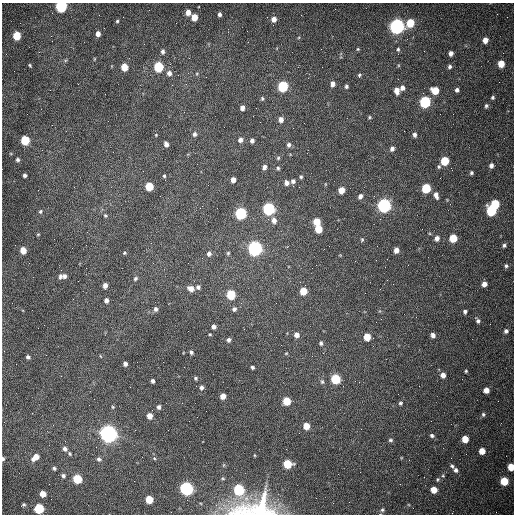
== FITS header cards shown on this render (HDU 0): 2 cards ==
NAXIS1  =                  512 /fastest changing axis
NAXIS2  =                  512 /next to fastest changing axis

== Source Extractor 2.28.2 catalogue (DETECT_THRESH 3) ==
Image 512 x 512 px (HDU 0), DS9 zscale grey, 1 PNG px = 1 image px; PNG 516 x 516 px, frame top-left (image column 1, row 512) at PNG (2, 3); no overlay
Background 1530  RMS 23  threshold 70.1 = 3 sigma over >= 5 px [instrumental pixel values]
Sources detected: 169; all 169 listed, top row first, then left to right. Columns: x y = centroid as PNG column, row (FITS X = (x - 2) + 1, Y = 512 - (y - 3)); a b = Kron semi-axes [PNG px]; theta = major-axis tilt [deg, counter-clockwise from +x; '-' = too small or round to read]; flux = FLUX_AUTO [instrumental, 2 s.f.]
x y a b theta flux
61 6 6 5 - 2.2e+05
188 12 6 5 - 1.0e+04
219 14 4 4 - 4.5e+03
194 17 5 5 - 2.2e+04
274 19 6 5 - 8.8e+03
117 21 4 4 - 2.1e+03
410 23 6 5 - 4.7e+04
397 26 6 6 - 7.2e+05
98 34 5 4 - 8.4e+03
17 35 6 5 - 4.4e+04
51 36 2 2 - 1.0e+03
485 40 5 5 - 1.2e+04
358 49 4 4 - 1.7e+03
398 49 5 4 - 2.5e+03
163 51 6 5 - 4.1e+03
451 53 5 4 - 6.3e+03
94 59 5 3 - 1.3e+03
501 64 6 5 - 2.4e+04
30 65 4 3 - 1.9e+03
124 67 5 5 - 2.6e+04
158 67 6 5 - 9.7e+04
450 67 5 5 - 3.6e+03
169 73 6 6 - 6.8e+03
359 75 5 4 - 2.4e+03
332 84 6 5 - 7.8e+03
283 86 6 5 - 1.3e+05
346 86 5 4 - 3.2e+03
402 88 6 5 - 6.7e+03
435 90 6 5 - 3.2e+04
457 90 4 4 - 4.8e+03
397 91 6 4 -80 1.1e+04
105 94 2 2 - 8.6e+02
493 97 5 4 - 2.8e+03
262 99 5 5 - 2.4e+03
425 102 6 6 - 2.0e+05
486 106 6 5 - 3.1e+03
242 108 4 4 - 7.3e+03
369 117 5 4 - 1.9e+03
281 119 6 5 - 8.0e+03
293 128 2 2 - 6.9e+02
194 134 6 5 - 4.1e+03
414 134 5 4 - 4.4e+03
156 135 4 3 - 1.2e+03
25 140 6 5 - 7.0e+04
240 140 6 5 - 5.4e+03
252 141 4 4 - 5.2e+03
166 144 5 4 - 6.5e+03
289 145 6 5 - 4.4e+03
392 149 4 4 - 5.1e+03
278 158 5 5 - 2.1e+03
17 160 5 4 - 3.1e+03
445 161 6 5 - 5.8e+04
491 165 5 5 - 5.5e+03
264 167 5 5 - 5.3e+03
439 167 5 5 - 2.6e+03
278 168 5 4 - 2.3e+03
471 173 4 4 - 2.8e+03
25 175 4 3 - 3.4e+03
164 176 3 3 - 1.9e+03
301 177 4 3 - 2.3e+03
233 180 5 4 - 1.0e+04
293 181 5 5 - 4.3e+03
287 183 5 5 - 6.6e+03
149 186 5 5 - 5.9e+04
426 188 6 5 - 8.7e+04
341 190 5 5 - 1.9e+04
436 195 8 5 -78 6.9e+03
360 196 6 4 59 5.1e+03
495 204 5 5 - 7.1e+04
384 206 6 6 - 4.4e+05
269 209 6 6 - 2.6e+05
40 211 6 5 - 2.6e+03
491 211 6 6 - 1.2e+05
241 213 6 5 - 2.0e+05
105 215 6 5 - 2.4e+03
274 220 7 6 - 8.2e+03
317 221 5 5 - 2.7e+04
318 229 6 5 - 3.4e+04
38 234 5 3 - 1.4e+03
437 238 5 5 - 7.8e+03
453 238 5 5 - 4.8e+04
362 240 5 4 - 1.9e+03
504 245 5 4 - 3.3e+03
255 248 6 6 - 5.4e+05
23 250 5 5 - 2.2e+04
396 250 5 4 - 9.1e+03
124 253 4 3 - 1.8e+03
228 253 5 5 - 2.2e+03
209 254 6 5 - 4.8e+03
506 266 5 4 - 3.6e+03
60 276 7 4 76 4.4e+03
64 276 6 5 - 4.7e+03
135 278 6 4 46 3.0e+03
273 278 2 2 - 7.0e+02
484 284 5 4 - 9.4e+03
105 286 5 4 - 8.1e+03
198 287 5 5 - 4.3e+03
191 289 6 5 - 1.3e+04
303 291 5 5 - 3.3e+04
231 295 6 5 - 6.8e+04
106 300 4 4 - 6.1e+03
276 303 2 2 - 1.1e+03
156 309 6 5 - 4.1e+03
234 309 6 5 - 4.5e+03
465 311 4 4 - 3.7e+03
381 319 2 2 - 8.3e+02
478 321 6 4 -70 3.9e+03
214 327 4 4 - 5.9e+03
506 331 5 5 - 4.0e+03
210 334 3 2 - 1.5e+03
296 335 6 5 - 9.8e+03
433 335 5 4 - 5.8e+03
367 337 5 5 - 3.1e+04
228 340 5 4 - 4.5e+03
321 343 5 4 - 3.3e+03
191 352 4 4 - 3.2e+03
286 353 5 3 - 1.4e+03
28 357 5 4 - 3.3e+03
125 364 4 4 - 5.1e+03
252 367 4 3 - 2.9e+03
466 371 3 3 - 1.9e+03
443 375 5 5 - 1.1e+04
196 378 4 4 - 2.4e+03
335 379 6 5 - 1.0e+05
152 381 4 3 - 3.9e+03
322 382 7 5 -87 3.3e+03
201 387 6 5 - 4.7e+03
486 390 5 5 - 1.2e+04
223 396 5 4 - 1.4e+04
287 401 5 5 - 4.4e+04
400 403 5 4 - 2.5e+03
113 407 5 5 - 1.8e+03
159 407 5 4 - 4.4e+03
483 414 5 5 - 2.8e+03
149 416 5 4 - 1.3e+04
306 426 5 5 - 2.3e+04
108 434 7 6 - 1.1e+06
432 435 5 4 - 3.2e+03
465 439 5 5 - 2.4e+04
390 440 5 4 - 2.7e+03
65 449 6 5 - 5.3e+03
482 451 5 5 - 2.0e+04
70 454 5 4 - 2.1e+03
254 455 4 3 - 1.2e+03
35 457 9 6 40 1.4e+04
154 458 5 3 - 1.4e+03
3 459 5 4 - 2.8e+03
99 459 6 5 - 4.2e+03
287 464 6 5 - 6.1e+04
452 466 6 4 -51 3.3e+03
511 467 5 5 - 2.6e+04
54 468 4 4 - 2.8e+03
456 470 6 5 - 4.6e+03
63 476 5 4 - 3.4e+03
77 479 5 5 - 7.6e+04
223 479 5 3 - 1.6e+03
437 479 6 5 - 2.2e+03
504 481 5 5 - 5.1e+04
400 484 2 2 - 7.3e+02
186 489 6 6 - 4.1e+05
239 489 6 5 - 1.5e+05
434 490 5 5 - 2.1e+04
43 494 5 5 - 1.6e+04
316 498 2 2 - 3.6e+03
149 499 5 5 - 4.1e+04
24 504 4 4 - 2.3e+03
255 508 57 26 8 1.5e+05
39 509 5 5 - 1.1e+05
382 510 7 6 - 3.3e+03
At the frame edge (FLAGS 8, measured only in part): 4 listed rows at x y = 61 6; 3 459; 511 467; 255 508